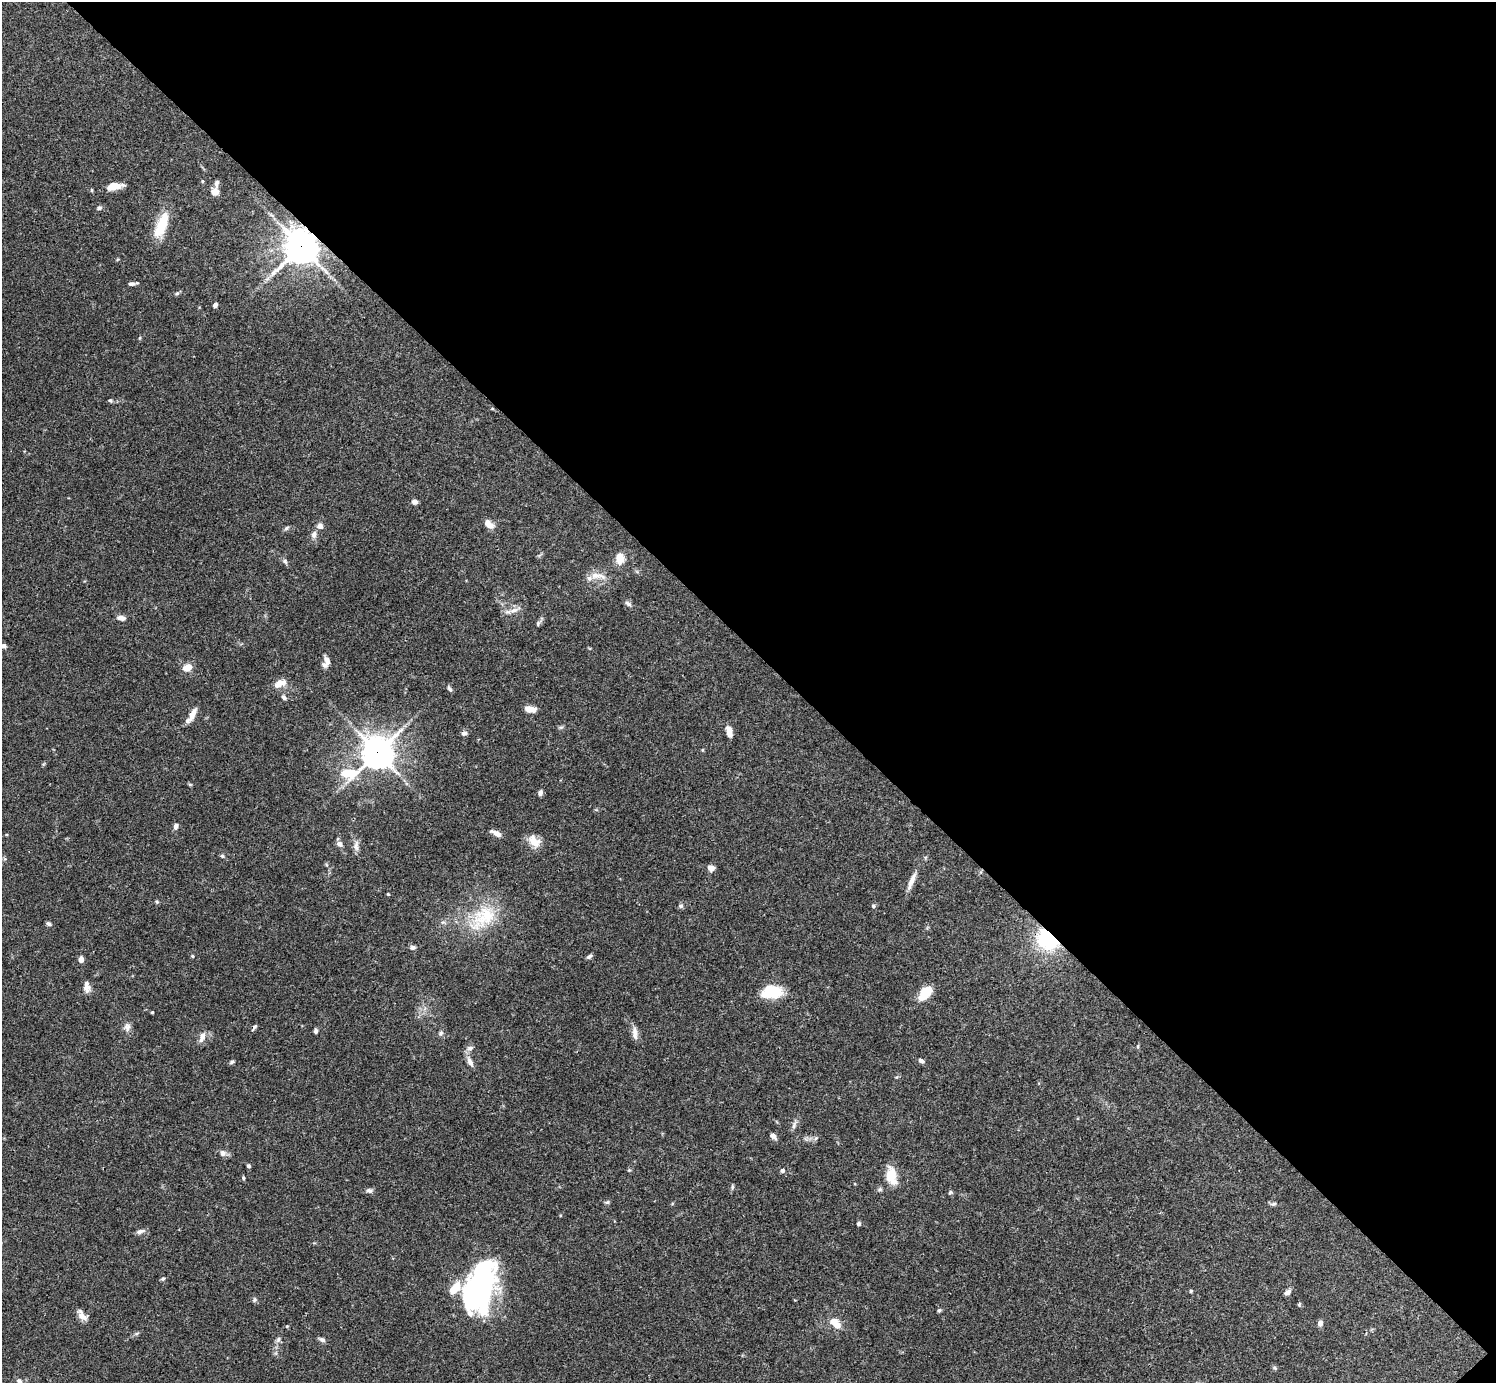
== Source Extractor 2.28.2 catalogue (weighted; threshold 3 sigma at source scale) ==
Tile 8 of 4 x 4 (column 4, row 2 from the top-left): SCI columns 4485-5978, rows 2920-4300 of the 5981 x 5981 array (HDU 1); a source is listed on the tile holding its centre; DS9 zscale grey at full resolution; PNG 1498 x 1385 px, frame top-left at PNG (2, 2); no overlay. Shown black and unused: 47% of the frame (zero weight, under 3 of 4 exposures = <1% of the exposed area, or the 3 px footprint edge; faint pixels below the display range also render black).
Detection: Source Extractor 2.28.2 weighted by HDU 2 'WHT'; one run over the whole footprint, this tile lists its part. Background 0.0728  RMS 0.0032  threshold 0.0145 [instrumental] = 3 sigma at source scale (4.5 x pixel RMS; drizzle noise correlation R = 1.50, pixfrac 1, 0.05/0.05 arcsec/px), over >= 5 px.
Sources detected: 105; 3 inside a brighter object's white glare — not listed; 2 inside a brighter listed object's ellipse — not listed separately; the other 100 listed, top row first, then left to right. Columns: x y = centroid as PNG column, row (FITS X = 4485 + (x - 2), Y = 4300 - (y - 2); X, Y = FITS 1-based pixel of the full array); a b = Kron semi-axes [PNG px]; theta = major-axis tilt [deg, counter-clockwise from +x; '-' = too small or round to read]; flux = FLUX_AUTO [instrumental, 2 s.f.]
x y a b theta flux
216 184 11 5 82 0.88
114 186 14 7 9 4.6
91 190 5 3 - 0.33
215 192 9 7 -10 2.4
99 208 6 5 - 0.74
161 225 32 11 68 9
301 246 11 11 - 530
131 284 8 5 7 0.93
177 293 7 4 19 0.46
215 305 5 5 - 0.8
139 338 5 3 - 0.31
110 400 5 5 - 0.43
414 502 7 6 - 1
489 524 12 7 -42 2.5
320 526 8 7 - 1.4
286 528 8 5 29 0.63
314 534 10 7 71 1.4
620 558 10 7 88 4.7
285 561 8 5 -63 0.71
598 576 25 8 -6 3.4
628 604 10 5 -33 0.91
514 610 18 6 22 2
121 618 8 5 -12 1.8
538 623 7 5 70 0.6
4 646 7 5 -23 0.92
327 660 10 6 -68 1.6
187 667 9 7 21 3.4
279 684 16 8 22 3.3
449 689 9 4 -56 0.63
284 697 8 5 -44 0.78
529 709 10 6 -8 3.5
192 715 17 6 63 2.7
561 727 7 4 18 0.49
729 732 10 5 -79 3.2
464 733 6 6 - 1.1
377 752 10 10 - 480
348 773 28 13 9 10
540 793 6 5 - 1
176 826 8 6 70 1
496 833 13 5 -26 2.1
534 841 17 12 -49 4
339 844 8 6 -30 1.3
356 846 16 7 88 1.6
222 856 5 5 - 0.51
711 868 9 7 -16 1.3
912 881 22 6 68 2.7
388 894 4 3 - 0.26
157 902 5 4 - 0.39
681 906 7 6 - 0.67
873 906 5 4 - 0.62
483 917 44 25 44 17
49 924 6 5 - 0.69
1048 939 19 15 -40 25
413 947 7 6 - 0.8
192 956 4 4 - 0.3
589 956 8 4 40 0.66
81 959 6 5 - 1.5
87 987 15 7 -86 1.9
773 991 21 15 -30 8.5
925 993 19 10 48 5.8
152 1012 4 3 - 0.33
127 1027 12 8 -82 1.5
254 1027 9 4 54 0.61
315 1031 5 4 - 0.71
440 1033 7 5 22 0.65
635 1033 18 6 -87 1.9
202 1037 16 7 73 1.9
470 1048 9 7 8 1.1
921 1061 6 4 -29 1
232 1062 6 5 - 0.57
470 1062 15 6 -60 1.6
794 1125 11 5 74 1
773 1136 7 5 -41 1.3
816 1138 6 4 70 0.52
223 1153 9 8 - 1.2
249 1166 5 4 - 0.52
629 1170 4 4 - 0.35
782 1170 5 5 - 0.78
891 1176 21 12 -79 5.7
243 1178 5 4 - 0.44
732 1187 6 4 72 0.45
369 1190 9 6 -4 0.92
950 1192 5 4 - 0.42
607 1202 7 4 -18 0.45
1273 1204 8 5 5 0.71
859 1224 5 5 - 0.59
140 1231 11 5 23 1
163 1278 6 4 2 0.43
1191 1291 5 4 - 0.38
1287 1292 9 6 27 1.2
470 1298 46 39 -32 36
254 1300 6 4 47 0.47
939 1310 5 4 - 0.51
82 1315 14 7 -56 2.3
835 1323 17 9 -43 3.6
1320 1323 7 6 - 1.2
278 1339 8 5 63 0.86
322 1340 8 5 -26 0.87
1275 1368 6 4 -71 0.45
19 1381 10 7 -61 1.3
Overlapping masked pixels (flux is a lower limit): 4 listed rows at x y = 301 246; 377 752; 1048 939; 254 1027
Isophote crosses this tile's border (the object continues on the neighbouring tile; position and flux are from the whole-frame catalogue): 2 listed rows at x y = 4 646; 19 1381